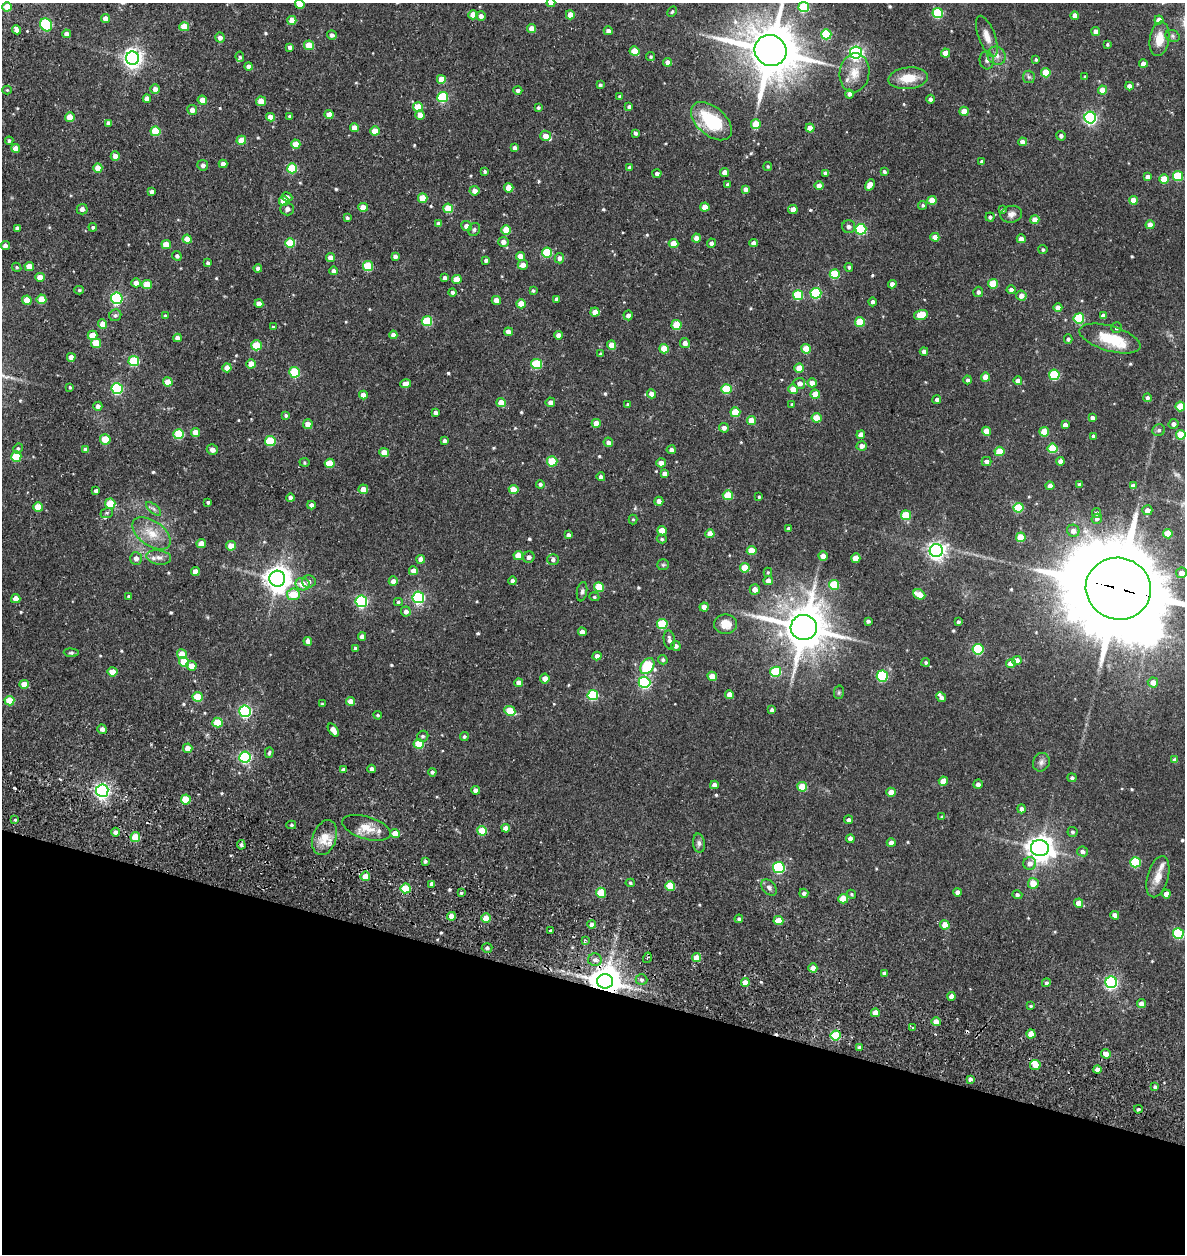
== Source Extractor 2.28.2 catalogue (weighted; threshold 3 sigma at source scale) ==
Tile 15 of 4 x 4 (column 3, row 4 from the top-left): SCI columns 2583-3765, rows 131-1382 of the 5387 x 5349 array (HDU 1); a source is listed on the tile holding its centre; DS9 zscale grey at full resolution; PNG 1187 x 1256 px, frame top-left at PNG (2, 3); each listed source drawn as its Kron ellipse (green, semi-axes under 4 px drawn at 4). Shown black and unused: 21% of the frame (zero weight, under 3 of 5 exposures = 11% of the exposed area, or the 3 px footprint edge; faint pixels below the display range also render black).
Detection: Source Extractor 2.28.2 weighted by HDU 2 'WHT'; one run over the whole footprint, this tile lists its part. Background 0.122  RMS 0.0079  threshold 0.0357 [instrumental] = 3 sigma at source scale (4.5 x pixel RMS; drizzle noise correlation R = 1.50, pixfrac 1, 0.05/0.05 arcsec/px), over >= 5 px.
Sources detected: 563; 1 too faint to see at this stretch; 2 inside a brighter object's white glare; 4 cosmic-ray / hot-pixel residue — neither listed nor drawn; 9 inside a brighter listed object's ellipse — not listed separately; of the other 547, all 500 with FLUX_AUTO >= 0.934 (the completeness limit of this list) listed and drawn (47 fainter detections not listed), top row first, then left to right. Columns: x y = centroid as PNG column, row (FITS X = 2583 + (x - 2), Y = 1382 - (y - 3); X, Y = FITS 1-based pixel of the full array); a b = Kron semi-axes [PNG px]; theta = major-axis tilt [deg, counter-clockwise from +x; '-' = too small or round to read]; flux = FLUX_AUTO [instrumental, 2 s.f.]
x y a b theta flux
551 3 4 4 - 5.4
300 4 5 4 - 13
7 7 5 4 - 11
804 7 5 5 - 40
672 11 5 4 - 1.1
938 13 5 5 - 53
473 15 4 4 - 8.6
570 15 4 4 - 7.3
481 16 5 4 - 3.4
1075 16 4 4 - 5.6
105 19 4 4 - 5.9
292 20 4 4 - 7.4
1159 20 4 4 - 6.8
46 25 7 6 - 67
184 27 5 4 - 16
532 28 4 4 - 8.1
17 30 5 4 - 5.7
608 31 4 4 - 2.9
1096 31 4 4 - 4.8
67 34 4 4 - 3.5
826 34 5 5 - 43
332 35 5 4 - 2.5
987 36 22 8 -69 7.5
1172 36 7 5 -22 1.7
220 38 5 5 - 3.3
1159 39 17 9 81 11
1107 44 3 3 - 1.1
309 45 5 4 - 19
290 47 4 3 - 2.4
771 50 16 15 - 3700
634 51 5 4 - 15
856 53 6 6 - 160
945 53 4 4 - 8.8
996 56 10 8 -43 4
240 57 5 4 - 1.1
651 57 4 4 - 1.1
132 58 6 6 - 400
987 60 9 7 -85 2.6
1036 60 3 3 - 1.1
668 62 4 4 - 3.3
1143 64 4 4 - 6.4
249 66 4 4 - 3
855 73 19 15 82 12
1046 73 5 4 - 20
1029 77 6 6 - 1.7
1085 77 3 3 - 1
908 78 20 10 6 15
441 79 4 4 - 10
600 85 4 3 - 1.3
1129 86 4 4 - 4.3
155 89 5 4 - 4.2
7 90 4 4 - 0.95
518 90 4 4 - 2.4
1102 90 4 4 - 9.1
849 94 4 4 - 2.7
443 97 5 5 - 55
620 97 3 3 - 1.5
147 99 4 4 - 4
930 99 4 4 - 2.4
202 100 5 4 - 9.6
261 101 5 5 - 9.4
418 107 5 5 - 19
629 107 4 3 - 1.8
538 108 4 4 - 1.3
192 110 5 5 - 5.5
964 111 5 4 - 8.6
329 115 4 4 - 8.4
420 115 5 4 - 5.7
290 116 3 3 - 1.4
70 117 5 5 - 9.6
270 117 4 4 - 6.6
1090 118 6 5 - 150
711 121 24 14 -41 44
108 123 4 4 - 2.6
756 124 5 5 - 16
354 128 4 4 - 5.2
810 128 4 4 - 8.9
155 131 5 5 - 27
375 131 5 4 - 12
636 133 4 3 - 1.4
545 136 5 5 - 5.6
1061 136 5 4 - 1.9
241 140 5 4 - 13
9 141 4 4 - 1.5
1022 142 4 4 - 3.8
296 144 4 4 - 10
16 148 4 4 - 8.5
515 148 4 4 - 3
115 156 4 4 - 5.1
982 162 4 3 - 1.9
223 164 4 4 - 4.8
203 165 5 5 - 2.6
768 166 4 4 - 0.96
629 167 4 4 - 1.8
98 168 4 4 - 11
292 168 5 5 - 32
485 171 3 3 - 1.3
884 171 4 3 - 1.5
724 172 4 4 - 5.2
657 173 5 4 - 2.1
825 173 3 3 - 1.7
1178 176 5 5 - 33
1148 177 4 4 - 4
1164 179 4 4 - 15
728 185 4 4 - 1.9
870 185 6 4 60 6.8
819 186 4 4 - 4.8
509 188 4 4 - 12
746 189 4 4 - 3.5
152 191 4 3 - 2
474 191 5 5 - 4.5
287 197 5 4 - 2.2
423 198 4 4 - 14
932 200 4 4 - 10
1133 200 4 4 - 8.7
284 201 5 5 - 10
923 205 4 4 - 1.3
363 207 5 4 - 11
705 207 4 4 - 8.5
448 208 5 4 - 18
82 209 5 5 - 3.4
287 209 7 6 - 2.7
793 210 5 4 - 6.3
1002 210 4 4 - 1.4
1011 214 11 8 12 3.7
990 217 4 4 - 1.5
347 218 3 3 - 1.4
1035 220 4 4 - 8.3
439 224 4 4 - 2.8
1150 225 4 4 - 6.9
466 226 5 5 - 4.1
93 227 4 4 - 1.1
849 227 6 6 - 2.7
17 228 4 4 - 2.2
861 229 5 5 - 60
474 230 7 5 59 1.5
506 230 5 5 - 18
935 237 4 4 - 7.4
696 238 4 4 - 4.3
187 239 4 4 - 8.7
1021 239 4 4 - 5.6
503 242 5 5 - 4.3
290 243 5 5 - 29
711 243 4 4 - 2.2
753 243 4 4 - 3.5
166 244 5 4 - 11
674 244 5 4 - 13
5 246 4 4 - 3.4
1043 250 4 4 - 1.2
547 252 5 5 - 38
177 256 5 4 - 2
395 256 4 4 - 2.8
520 256 4 4 - 7.2
331 258 4 4 - 6.7
559 258 5 4 - 3
486 260 4 3 - 2
208 263 4 3 - 1.9
523 265 5 4 - 4.5
29 266 5 4 - 10
368 266 5 5 - 31
17 267 5 4 - 1
849 267 4 4 - 1.3
258 268 4 4 - 2.2
334 271 4 4 - 3.7
835 274 5 5 - 25
40 277 5 4 - 7.1
445 278 4 4 - 3.8
457 280 5 4 - 13
136 283 5 4 - 5.3
147 284 5 4 - 16
892 284 4 4 - 3.9
993 284 5 5 - 20
79 290 5 4 - 1
1011 290 4 4 - 3.6
533 291 3 3 - 1.2
453 292 4 4 - 2.3
978 292 5 5 - 2.4
816 293 5 5 - 46
798 295 5 5 - 36
1021 296 5 5 - 5.2
117 298 5 5 - 110
41 299 5 4 - 17
557 299 4 4 - 2.3
27 300 5 4 - 10
496 300 4 4 - 5.6
872 302 4 4 - 2
259 304 4 4 - 4.7
521 304 5 4 - 14
1058 308 4 4 - 6.1
595 312 4 4 - 7.3
115 315 6 5 - 1.9
628 315 5 4 - 3.5
921 315 7 5 17 23
165 316 4 4 - 1.1
1103 316 4 4 - 3.7
1079 318 5 5 - 45
427 321 5 5 - 37
860 322 5 5 - 23
103 324 4 4 - 8.5
677 325 5 5 - 24
273 327 4 3 - 1
1116 328 5 5 - 1.3
508 332 4 4 - 5.9
93 335 5 5 - 11
393 335 4 4 - 3.4
558 335 4 4 - 3.5
178 338 4 4 - 5.2
1110 338 32 12 -16 26
1068 339 4 4 - 1.5
96 343 5 5 - 16
685 343 5 5 - 4
256 345 5 5 - 19
612 345 4 4 - 9.6
664 349 5 4 - 14
806 349 5 4 - 13
924 351 4 4 - 3.1
601 354 4 4 - 1.2
71 357 4 4 - 5
134 361 5 5 - 40
251 364 4 4 - 7.9
537 364 5 5 - 41
227 368 4 4 - 7.7
799 368 4 4 - 14
294 372 5 5 - 40
1054 375 5 5 - 42
986 377 4 4 - 10
968 380 4 4 - 1.6
1018 381 4 4 - 4.8
168 382 4 4 - 12
799 383 6 5 - 4.2
812 383 5 4 - 6.7
405 384 5 4 - 6.3
70 387 3 3 - 0.95
117 389 5 5 - 76
726 389 5 5 - 28
793 389 5 4 - 14
651 394 4 4 - 5
815 394 4 4 - 11
363 395 4 4 - 6.3
1147 398 4 4 - 2.1
937 399 4 4 - 2.2
550 402 5 5 - 3.5
501 403 5 4 - 8.2
792 404 4 3 - 0.98
628 405 4 3 - 1.6
98 406 4 4 - 2.7
1180 406 5 5 - 22
735 412 5 5 - 19
436 413 4 4 - 2.5
286 415 4 4 - 1.3
816 418 5 4 - 17
1092 418 4 4 - 2.9
751 421 4 4 - 11
596 423 4 4 - 9.6
308 424 5 4 - 6.9
1174 424 5 5 - 3.1
1065 425 4 4 - 4
724 428 5 4 - 3.1
1159 430 6 5 - 1.8
986 431 4 4 - 10
196 432 4 4 - 7.5
1044 432 5 5 - 17
179 434 5 5 - 39
861 435 4 4 - 6.4
1181 435 5 5 - 25
1093 436 4 3 - 1.3
105 439 5 5 - 17
270 441 5 5 - 37
445 441 4 4 - 2.4
608 442 5 4 - 3.5
862 446 5 4 - 3.9
18 448 5 4 - 1.3
1053 448 5 5 - 29
85 449 4 4 - 2.2
212 450 5 5 - 4.1
671 450 4 4 - 2.6
999 451 5 5 - 17
384 453 5 4 - 12
16 457 5 5 - 27
552 461 5 5 - 23
986 461 5 4 - 3.2
1060 461 4 4 - 4.1
304 462 5 4 - 0.98
330 463 5 5 - 19
661 463 5 4 - 4.9
665 473 4 4 - 3.9
601 477 4 4 - 2.4
540 484 4 4 - 1.5
1080 485 4 4 - 2.7
1050 486 4 4 - 6
1133 486 4 4 - 4.1
363 489 5 4 - 7.1
514 489 5 4 - 12
96 491 4 3 - 2.3
728 495 5 5 - 24
759 497 3 3 - 0.93
290 498 4 4 - 2.5
659 501 4 4 - 3.9
208 502 3 3 - 1.3
110 504 5 5 - 22
311 505 4 4 - 2.9
38 507 5 4 - 14
1018 508 5 5 - 30
154 509 9 4 -42 2
1147 510 5 5 - 5.5
107 513 6 5 - 1.5
1097 513 4 4 - 1.7
906 515 5 5 - 21
633 519 5 4 - 0.96
1097 519 5 5 - 2.2
788 528 4 3 - 1.2
662 531 5 4 - 15
1073 531 6 6 - 4.4
151 533 22 12 -35 14
710 534 4 4 - 9.1
1168 534 5 4 - 14
568 535 4 4 - 2.4
1021 537 5 5 - 21
662 539 5 4 - 1.2
201 544 5 4 - 9.8
231 546 5 4 - 8.7
752 551 5 4 - 14
936 551 7 6 - 280
518 555 5 4 - 9.7
823 556 4 4 - 5.3
159 557 12 7 -9 4.1
529 557 6 5 - 2.7
136 558 6 6 - 4
856 558 4 4 - 9.3
421 559 4 4 - 5.7
553 559 6 5 - 2.4
663 565 6 5 - 1.2
745 568 5 5 - 21
413 571 4 4 - 5.8
195 572 4 4 - 7.7
768 572 5 4 - 1
1181 573 5 5 - 5.3
277 579 8 8 - 810
309 581 7 6 - 2.7
393 581 5 4 - 5.1
512 581 4 4 - 2.7
768 581 4 4 - 4.9
303 584 7 6 - 8.9
834 585 5 5 - 31
599 587 5 5 - 24
755 589 5 5 - 5.7
1118 589 33 31 -15 12000
582 592 10 5 80 1.9
293 594 6 6 - 18
919 594 6 5 - 12
129 596 4 3 - 1.5
418 597 6 5 - 110
594 597 5 4 - 1.1
16 599 4 4 - 7.8
361 601 6 5 - 110
398 602 4 4 - 1.2
704 607 4 4 - 5.7
406 611 5 4 - 3.3
868 621 4 3 - 1.7
958 622 4 3 - 1.4
662 624 5 5 - 35
725 624 11 9 0 9.9
804 627 13 12 - 2600
582 632 4 4 - 4.6
362 636 4 4 - 3.9
669 640 9 5 -81 3
308 641 4 4 - 4.5
676 646 5 5 - 2.6
355 648 3 3 - 1.2
978 649 5 5 - 54
71 653 7 4 -4 1.3
182 654 5 5 - 9.8
597 656 4 4 - 3.5
663 660 5 4 - 1.4
1017 661 4 4 - 6.7
184 662 5 5 - 20
926 662 4 4 - 1
1011 664 5 4 - 8.7
191 666 5 4 - 6.4
647 666 9 6 56 48
112 672 5 4 - 8.9
776 672 5 5 - 40
712 676 5 4 - 9.6
882 676 5 5 - 63
545 678 5 4 - 5.5
644 682 6 5 - 94
1153 682 5 5 - 6.6
519 683 4 4 - 6
24 684 5 4 - 9.6
839 692 7 5 78 1.2
593 695 5 5 - 48
730 695 4 4 - 6.7
197 697 5 5 - 23
941 697 5 4 - 2.5
9 701 5 5 - 19
351 701 4 4 - 8.1
322 704 3 3 - 1.1
772 710 4 4 - 2.1
245 711 6 6 - 110
510 711 6 5 - 16
378 715 4 3 - 0.98
217 723 5 5 - 22
102 729 5 4 - 3
333 730 7 4 -54 6.1
423 736 6 5 - 1.6
464 737 4 4 - 1.3
419 744 5 5 - 22
188 748 5 4 - 6.6
269 753 5 4 - 1.3
245 757 6 5 - 100
1175 760 4 4 - 4
1041 762 9 8 - 3
372 769 4 4 - 2.9
343 770 4 4 - 3.1
432 772 4 4 - 1.5
1072 778 4 4 - 1.6
943 781 5 4 - 8.9
978 784 5 4 - 2.6
714 785 4 4 - 3.8
802 787 5 5 - 21
476 790 4 4 - 4.1
102 791 6 6 - 200
891 792 4 4 - 7.9
186 799 5 5 - 20
1022 809 4 4 - 2.6
942 817 4 4 - 1
15 820 4 4 - 1.2
849 820 4 4 - 2.7
291 825 5 4 - 1.1
367 828 25 11 -17 12
506 828 4 4 - 5.7
482 831 5 5 - 19
116 832 4 4 - 2.6
1072 832 5 5 - 1.4
395 833 5 4 - 10
135 837 5 5 - 21
325 838 18 11 71 11
850 839 4 4 - 3.7
699 843 9 6 -83 2.4
891 843 4 4 - 5.4
241 845 5 4 - 1.5
1040 848 9 8 - 700
1082 851 5 5 - 2.7
425 861 4 3 - 1.4
1135 862 5 5 - 41
1030 863 6 6 - 4
779 867 6 5 - 76
365 876 5 5 - 11
1158 877 21 10 74 8.6
630 883 4 4 - 1.2
1033 883 5 5 - 9.7
432 884 4 4 - 4.5
670 886 5 4 - 19
406 888 5 5 - 28
769 888 9 6 -47 2.8
958 892 4 4 - 3.8
461 893 3 3 - 1.2
601 893 5 5 - 25
804 893 4 4 - 2.2
852 894 5 4 - 1.1
1166 894 4 4 - 6.2
1017 895 5 4 - 1.8
843 899 5 4 - 13
1079 903 4 4 - 8.1
1115 915 4 4 - 4.2
451 916 4 4 - 8.2
486 918 5 4 - 10
739 919 4 4 - 1.4
778 921 5 4 - 15
592 925 4 4 - 3.1
945 925 5 4 - 12
550 931 3 3 - 3.1
1178 933 5 5 - 57
585 940 4 3 - 0.95
487 948 5 4 - 1.8
647 958 5 3 - 1.3
697 958 4 4 - 11
595 960 7 6 - 3
813 968 4 4 - 5.2
884 973 4 4 - 2.2
641 980 6 5 - 1.8
605 981 8 7 - 1400
1111 982 6 6 - 140
745 983 4 4 - 8.9
1046 983 4 4 - 1.5
951 996 4 4 - 4.6
1141 1004 4 4 - 4.8
1031 1006 4 3 - 0.94
875 1013 4 4 - 7.7
936 1022 4 4 - 8.5
912 1028 4 3 - 4.6
1031 1034 4 4 - 9.5
836 1036 5 5 - 34
859 1047 4 4 - 1.3
1106 1054 5 4 - 5.1
1035 1065 5 5 - 6.8
1097 1070 4 4 - 5
970 1079 4 3 - 2.1
1155 1087 3 3 - 1.4
1138 1109 4 3 - 1.1
Overlapping masked pixels (flux is a lower limit): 3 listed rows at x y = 1118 589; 406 888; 605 981
Isophote crosses this tile's border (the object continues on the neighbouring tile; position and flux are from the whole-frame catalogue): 4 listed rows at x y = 551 3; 300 4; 771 50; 1118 589